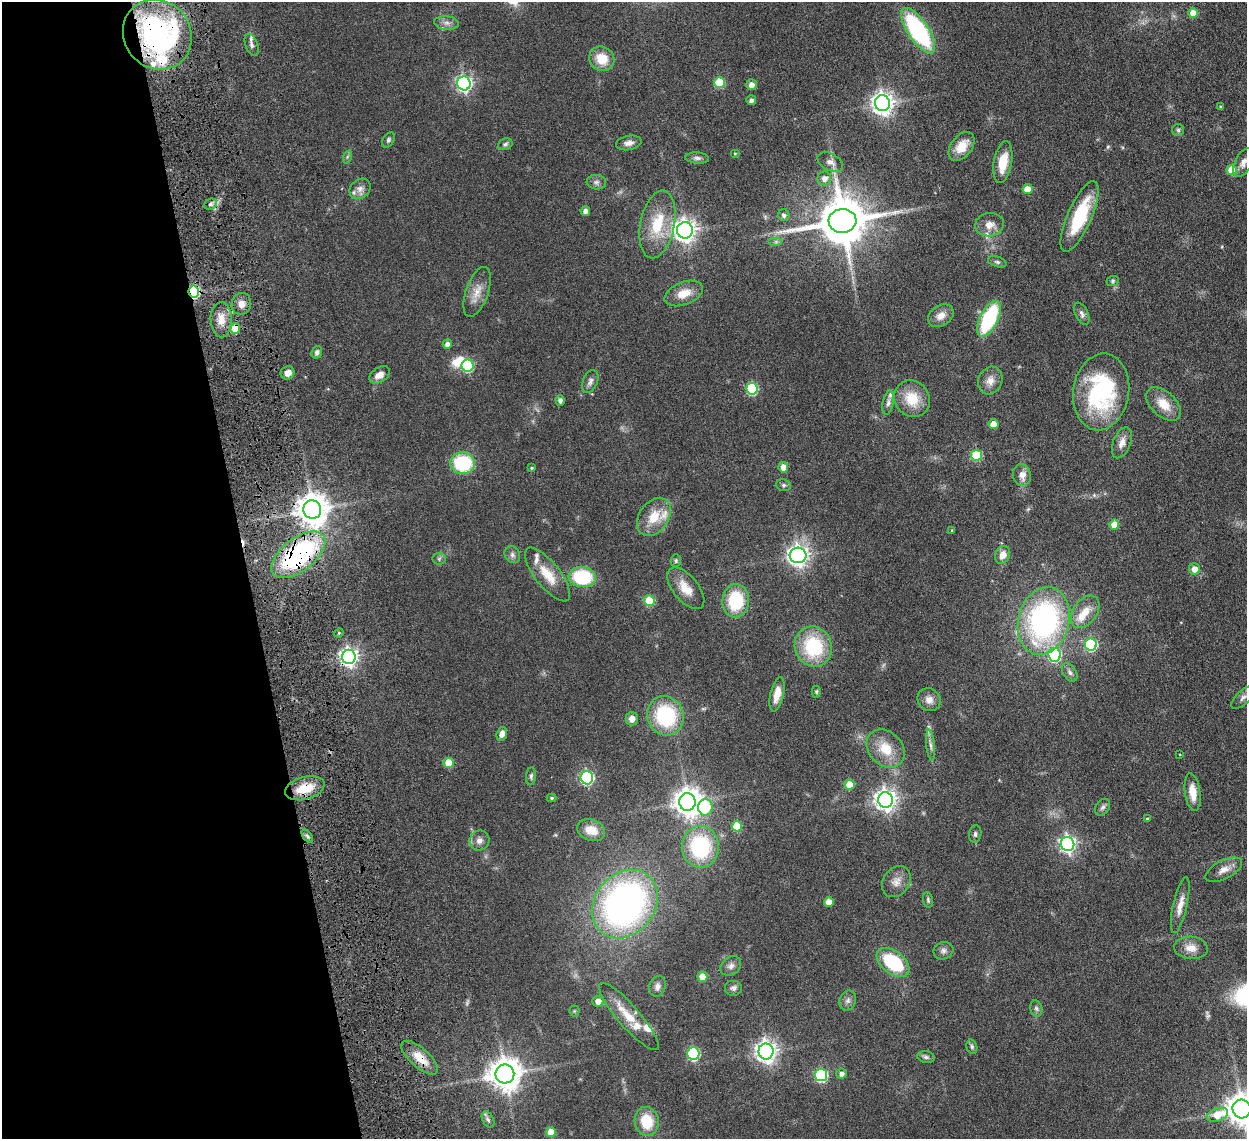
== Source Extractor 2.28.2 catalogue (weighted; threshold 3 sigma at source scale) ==
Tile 5 of 4 x 4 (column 1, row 2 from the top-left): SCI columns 92-1336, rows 2446-3582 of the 5159 x 5000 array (HDU 1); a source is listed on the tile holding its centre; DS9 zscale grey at full resolution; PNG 1249 x 1141 px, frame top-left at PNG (2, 2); each listed source drawn as its Kron ellipse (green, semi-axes under 4 px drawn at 4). Shown black and unused: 20% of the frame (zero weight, under 4 of 8 exposures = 5% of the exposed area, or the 3 px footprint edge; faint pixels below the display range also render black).
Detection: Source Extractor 2.28.2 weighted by HDU 2 'WHT'; one run over the whole footprint, this tile lists its part. Background 0.0545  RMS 0.0051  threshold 0.0207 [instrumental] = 3 sigma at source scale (4.09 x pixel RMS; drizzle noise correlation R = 1.36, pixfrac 0.8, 0.05/0.05 arcsec/px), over >= 5 px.
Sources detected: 171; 3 too faint to see at this stretch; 2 inside a brighter object's white glare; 1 cosmic-ray / hot-pixel residue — neither listed nor drawn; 12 inside a brighter listed object's ellipse — not listed separately; the other 153 listed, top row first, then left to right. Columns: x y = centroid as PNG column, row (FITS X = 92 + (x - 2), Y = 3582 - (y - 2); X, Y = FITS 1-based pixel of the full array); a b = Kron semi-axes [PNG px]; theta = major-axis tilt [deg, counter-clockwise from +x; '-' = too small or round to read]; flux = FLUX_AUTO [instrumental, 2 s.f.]
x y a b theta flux
1193 13 5 5 - 7.3
446 23 12 6 -6 2
918 31 26 10 -56 60
157 35 36 33 -51 110
252 45 11 6 -69 1.8
602 59 13 12 - 8.6
719 82 5 5 - 19
464 83 7 6 - 120
751 85 5 5 - 2.9
751 100 5 5 - 1.5
882 103 8 7 - 310
1221 107 4 3 - 0.62
1178 130 6 6 - 0.83
388 140 8 5 59 0.94
629 143 13 7 11 2.4
505 144 7 6 - 0.92
962 146 16 10 53 7.5
735 153 5 3 - 0.42
347 157 7 4 72 0.75
697 158 12 5 -4 1.5
830 162 14 8 -29 2.8
1003 162 21 9 80 9.9
1243 162 15 8 63 2.8
1232 170 5 5 - 10
824 178 7 7 - 2.7
596 182 9 7 -7 1.5
360 189 11 9 42 2.5
1027 189 5 5 - 6.2
210 204 7 5 22 1.1
585 211 5 4 - 2.4
784 215 6 5 - 1.5
1080 216 38 12 66 27
842 221 14 12 4 2300
657 224 34 17 79 18
989 225 14 11 9 4
685 230 8 8 - 310
776 242 7 4 0 0.95
997 262 9 5 -18 1
1113 281 6 5 - 0.68
194 291 6 5 - 45
477 292 26 11 71 6
684 293 20 11 21 6.6
241 304 11 9 74 3.5
1082 314 12 6 -64 1.6
941 316 14 10 33 3.9
989 319 19 9 64 38
221 320 18 10 -89 5.9
235 328 5 5 - 9.7
447 344 5 4 - 2.6
317 352 6 5 - 1.3
468 366 6 6 - 36
288 373 7 6 - 3.2
379 375 11 7 32 3.7
590 381 12 7 67 1.7
990 381 14 12 65 4
752 389 6 5 - 37
1101 392 38 28 82 52
912 399 19 17 -55 12
560 400 5 4 - 1.5
888 402 12 5 79 1.6
1163 404 20 12 -43 7.8
993 424 5 5 - 7.1
1122 443 16 9 69 3.4
976 455 5 5 - 24
463 463 12 11 - 28
783 467 5 5 - 4.6
532 468 4 3 - 0.55
1022 475 11 9 -79 3.9
783 485 7 5 -15 0.94
312 510 9 9 - 730
654 517 21 14 55 9.5
1114 525 5 5 - 6.8
952 530 4 3 - 0.39
298 555 32 16 38 79
512 555 9 7 -56 1.6
798 555 8 7 - 270
1003 555 9 7 65 3.9
439 559 6 6 - 0.89
676 561 6 5 - 0.7
1194 569 5 5 - 3.8
548 575 33 12 -52 10
582 577 13 10 -7 28
686 588 25 12 -50 7.3
649 601 5 5 - 18
736 601 17 13 86 22
1085 612 18 12 55 6.3
1044 621 34 25 76 96
339 633 5 4 - 0.54
1091 645 6 6 - 44
813 647 20 18 -69 28
1054 655 7 6 - 48
349 657 7 7 - 190
1070 672 10 6 -59 1.5
816 692 6 4 90 0.62
777 694 17 6 77 4.6
1243 697 15 6 44 2.3
929 700 12 11 - 3.3
666 716 20 18 -65 34
632 719 7 6 - 3.1
502 734 7 5 72 2.7
931 745 15 4 -84 1.7
886 749 21 16 -46 10
1180 755 4 2 - 0.3
448 763 5 5 - 9.9
531 776 9 5 85 0.96
587 778 6 6 - 66
849 785 5 5 - 7.9
305 788 20 11 15 11
1193 792 19 8 -82 6.3
552 798 5 4 - 0.71
885 800 8 7 - 280
687 802 8 8 - 510
705 807 8 7 - 30
1103 807 9 6 56 1.3
1148 819 4 3 - 0.69
737 826 5 5 - 15
591 830 14 10 -18 6.4
975 834 9 6 82 1.2
307 836 7 4 -53 0.91
479 840 10 10 - 2.6
1068 844 7 6 - 140
700 847 21 18 -88 38
1224 870 20 9 27 3.8
896 881 17 13 55 4.1
928 900 8 5 -81 0.72
829 902 5 5 - 4.8
625 904 37 30 51 170
1180 905 28 7 77 4.6
1191 948 17 11 -5 4.7
943 951 10 8 20 1.8
893 962 19 11 -38 28
731 966 11 8 37 2
702 977 5 5 - 7.8
657 986 10 8 74 2.1
733 988 9 8 - 1.5
848 1000 10 8 66 1.7
598 1001 5 5 - 3.2
1036 1008 8 6 -74 1.1
574 1011 5 5 - 0.6
629 1017 43 11 -49 11
972 1047 7 5 -74 0.87
766 1051 8 7 - 280
693 1054 6 6 - 48
926 1057 9 6 -10 1.1
420 1058 23 9 -42 8.5
505 1074 9 9 - 760
841 1074 5 5 - 1.8
821 1075 6 6 - 58
1242 1109 9 9 - 760
1217 1115 11 6 19 10
488 1119 9 5 -62 1.3
647 1121 14 12 -77 13
551 1132 5 5 - 7.9
Overlapping masked pixels (flux is a lower limit): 8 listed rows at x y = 157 35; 194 291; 235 328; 312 510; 298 555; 349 657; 305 788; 420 1058
Isophote crosses this tile's border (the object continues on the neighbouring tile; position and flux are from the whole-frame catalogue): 3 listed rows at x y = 1243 162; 1243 697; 1242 1109